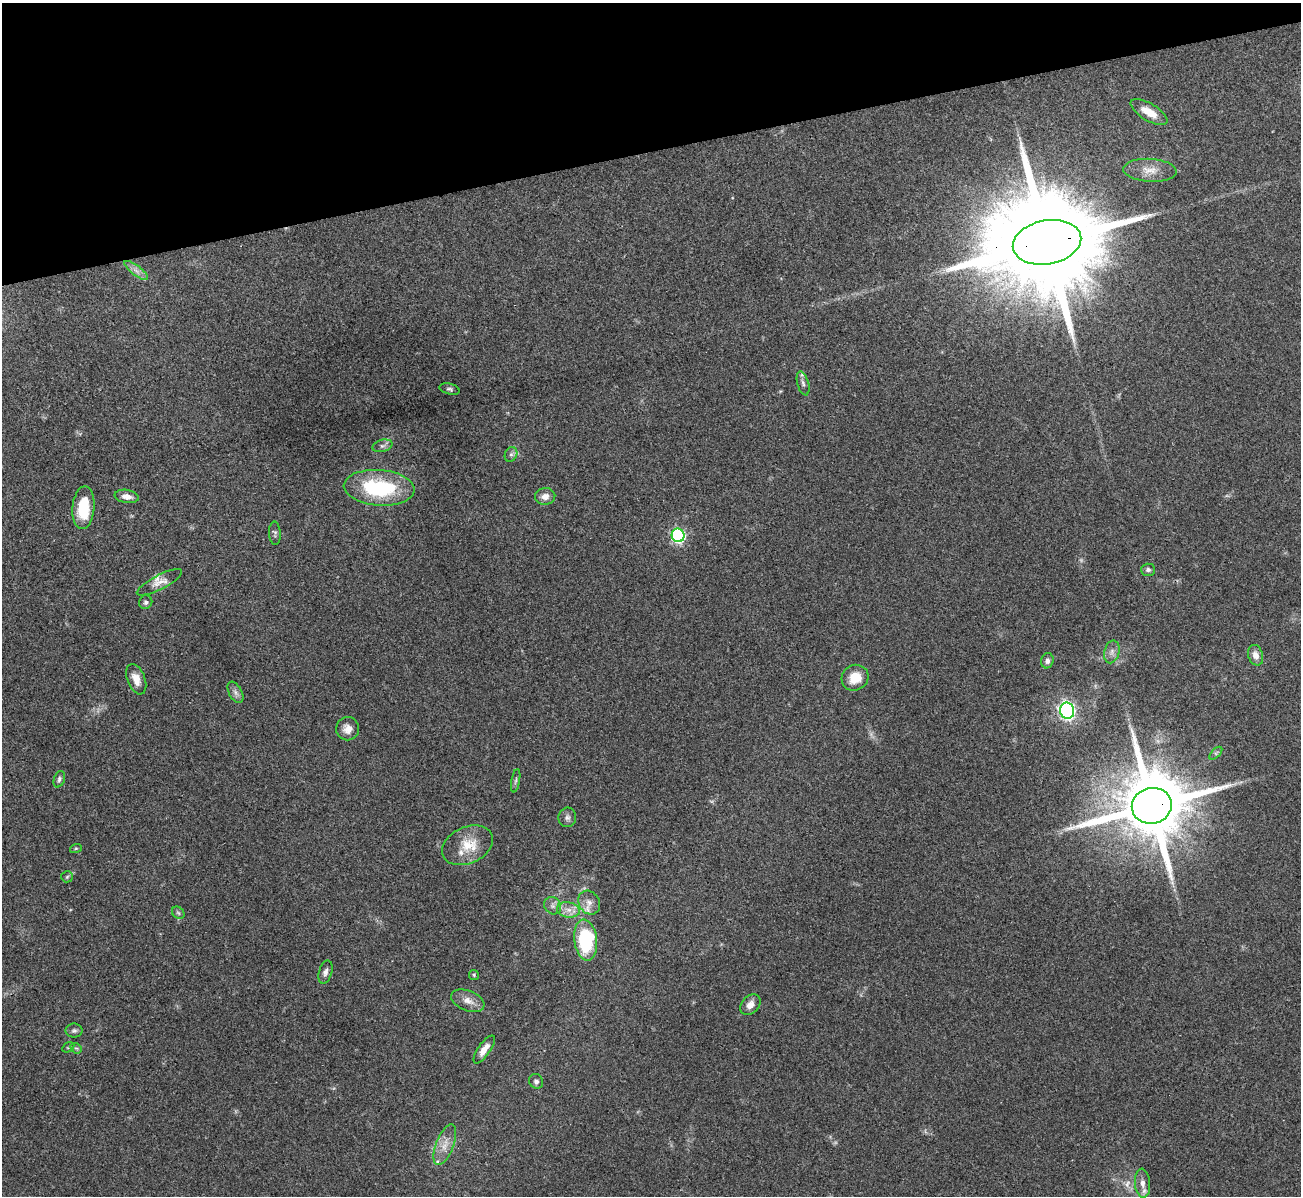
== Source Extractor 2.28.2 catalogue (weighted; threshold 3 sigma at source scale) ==
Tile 3 of 4 x 4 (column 3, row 1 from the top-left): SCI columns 2600-3898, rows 3723-4916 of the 5199 x 5182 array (HDU 1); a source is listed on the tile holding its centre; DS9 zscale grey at full resolution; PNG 1303 x 1198 px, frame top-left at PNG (2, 3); each listed source drawn as its Kron ellipse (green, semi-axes under 4 px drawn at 4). Shown black and unused: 13% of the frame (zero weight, under 3 of 4 exposures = <1% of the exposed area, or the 3 px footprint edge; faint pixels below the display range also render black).
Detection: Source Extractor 2.28.2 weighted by HDU 2 'WHT'; one run over the whole footprint, this tile lists its part. Background 0.0812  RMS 0.0058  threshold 0.0263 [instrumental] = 3 sigma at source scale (4.5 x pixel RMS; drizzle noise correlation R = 1.50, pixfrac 1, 0.05/0.05 arcsec/px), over >= 5 px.
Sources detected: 54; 2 too faint to see at this stretch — neither listed nor drawn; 3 inside a brighter listed object's ellipse — not listed separately; the other 49 listed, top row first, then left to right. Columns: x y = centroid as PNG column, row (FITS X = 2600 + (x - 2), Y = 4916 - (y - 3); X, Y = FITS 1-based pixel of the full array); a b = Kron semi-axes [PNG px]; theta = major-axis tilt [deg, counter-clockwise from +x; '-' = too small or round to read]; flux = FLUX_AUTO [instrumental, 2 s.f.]
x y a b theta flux
1149 112 21 8 -31 8.9
1150 170 26 11 -3 8.2
1047 242 34 22 10 24000
136 271 14 5 -38 3.2
803 383 12 5 -74 1.9
450 389 10 5 -15 1.3
382 446 10 6 16 2
511 454 7 6 - 1.5
379 488 35 18 -4 52
127 496 12 6 -8 4.4
545 496 10 8 4 4.1
83 508 21 11 85 20
275 533 12 6 -87 1.5
678 535 7 6 - 110
1148 570 7 6 - 1.5
159 582 25 7 27 4.9
146 602 7 6 - 1.7
1112 652 11 7 75 3
1256 655 10 7 -72 4.1
1047 661 8 6 72 2.1
855 678 14 12 34 11
136 679 16 9 -68 6.5
235 692 11 6 -62 2.6
1067 711 8 7 - 150
348 729 11 11 - 5
1216 753 8 4 45 1
59 779 8 5 71 1.5
516 781 12 3 79 1.2
1152 806 20 18 14 7100
567 817 10 9 - 2.3
467 845 27 18 25 15
76 848 6 4 19 0.73
67 877 6 5 - 0.99
589 903 12 10 -56 4.7
553 906 9 8 - 2.5
568 910 11 7 -10 4.5
178 913 7 5 -44 1.2
586 940 20 11 -82 39
325 972 12 6 73 2.4
474 975 5 5 - 0.7
468 1001 17 10 -21 5.4
750 1005 12 8 46 4.6
74 1031 8 7 - 1.6
68 1047 6 4 30 0.82
76 1048 6 4 -39 1
484 1049 16 6 55 5.4
536 1081 8 6 -51 1.7
445 1145 21 9 68 6.9
1142 1183 14 7 -86 4.4
Overlapping masked pixels (flux is a lower limit): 2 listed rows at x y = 1047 242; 1152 806